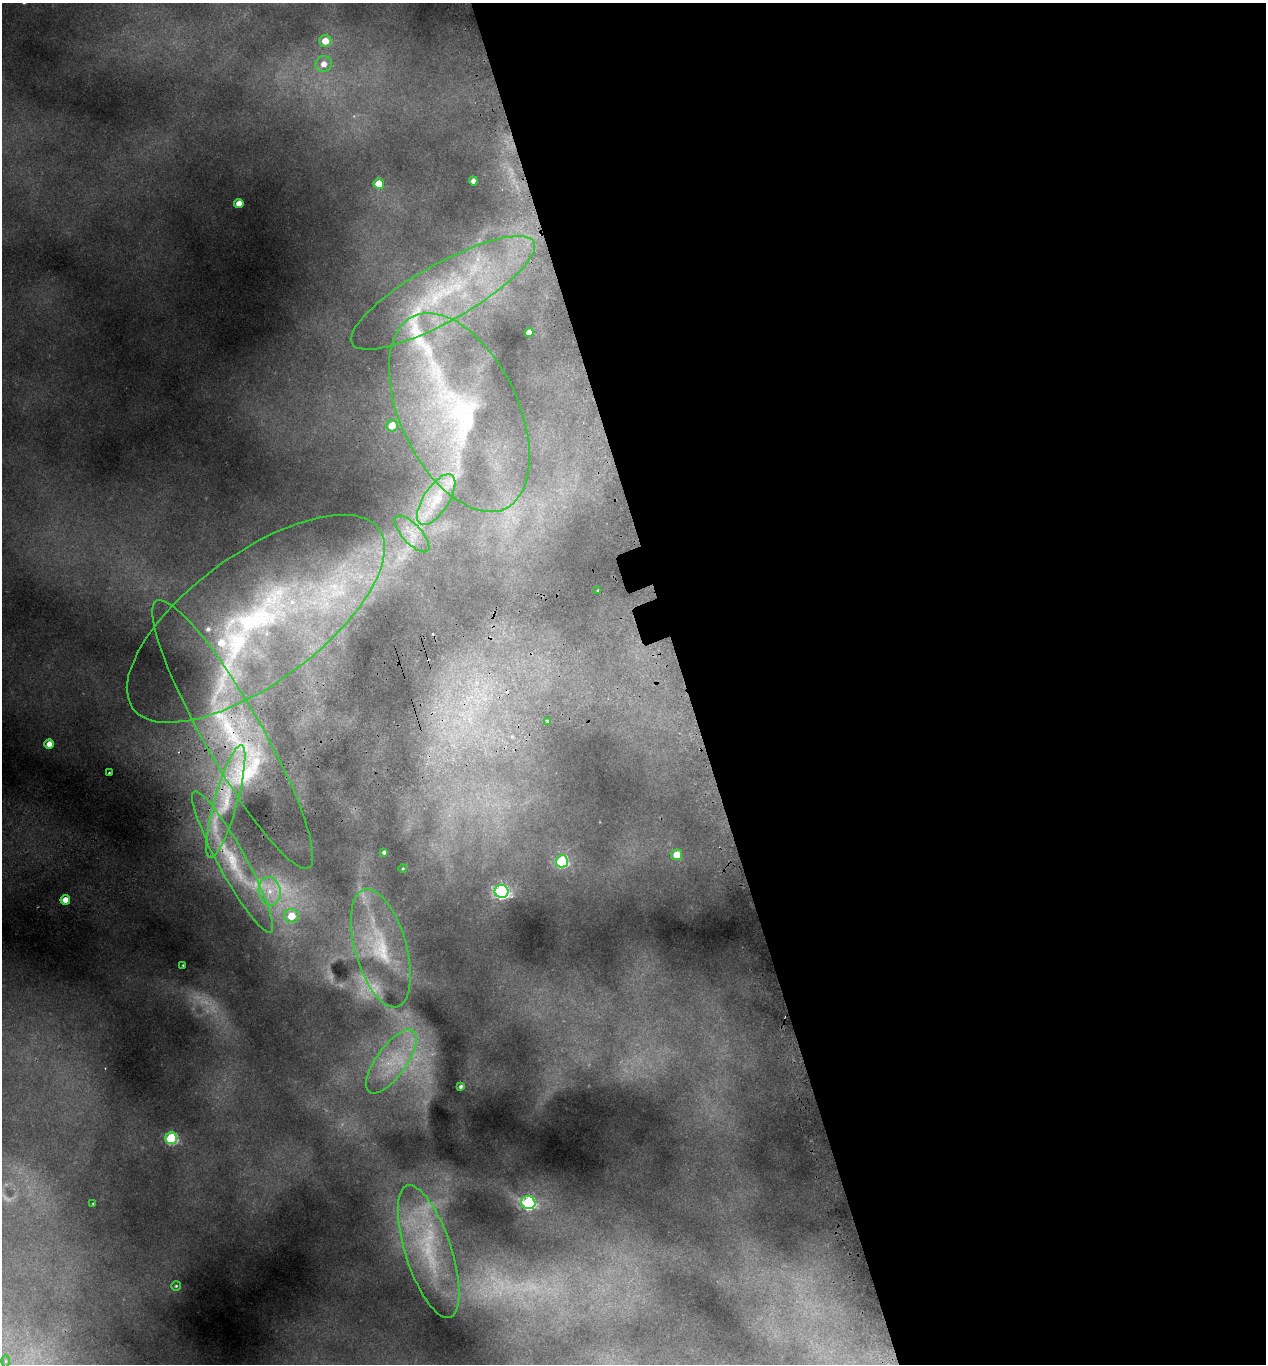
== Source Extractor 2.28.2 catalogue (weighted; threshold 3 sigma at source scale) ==
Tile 8 of 4 x 4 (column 4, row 2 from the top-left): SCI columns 3922-5185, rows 2787-4148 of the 5365 x 5569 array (HDU 1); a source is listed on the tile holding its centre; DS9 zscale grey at full resolution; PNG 1268 x 1366 px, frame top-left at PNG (2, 3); each listed source drawn as its Kron ellipse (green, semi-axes under 4 px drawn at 4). Shown black and unused: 46% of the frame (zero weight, under 2 of 3 exposures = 4% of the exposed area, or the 3 px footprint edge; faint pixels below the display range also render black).
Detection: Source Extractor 2.28.2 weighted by HDU 2 'WHT'; one run over the whole footprint, this tile lists its part. Background 0.191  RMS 0.0093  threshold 0.0417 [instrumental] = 3 sigma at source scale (4.5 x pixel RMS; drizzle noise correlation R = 1.50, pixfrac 1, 0.0396/0.0396 arcsec/px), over >= 5 px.
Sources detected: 53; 7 too faint to see at this stretch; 3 cosmic-ray / hot-pixel residue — neither listed nor drawn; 6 inside a brighter listed object's ellipse — not listed separately; the other 37 listed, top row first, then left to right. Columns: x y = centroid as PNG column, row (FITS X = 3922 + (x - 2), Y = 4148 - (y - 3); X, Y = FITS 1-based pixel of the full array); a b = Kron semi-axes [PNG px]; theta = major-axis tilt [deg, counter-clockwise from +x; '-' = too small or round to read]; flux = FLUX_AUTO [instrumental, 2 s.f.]
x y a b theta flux
325 41 6 6 - 12
324 64 8 8 - 7.3
473 181 4 4 - 4.3
379 184 5 5 - 17
239 203 4 4 - 7.5
443 293 104 28 29 140
529 332 4 4 - 6.2
459 412 107 59 -64 230
392 426 5 5 - 16
436 500 29 12 57 24
412 534 23 9 -47 14
598 590 3 2 - 1.4
256 619 152 65 36 400
547 721 3 2 - 0.76
233 734 154 29 -60 160
49 744 5 4 - 7.3
109 773 3 2 - 0.71
226 802 59 11 74 46
384 852 3 3 - 1.8
677 855 5 5 - 12
562 861 6 6 - 77
233 862 80 14 -61 56
403 868 4 3 - 0.79
270 891 14 11 -80 14
501 891 7 6 - 190
65 900 5 4 - 9.1
291 916 7 7 - 17
381 948 61 26 -74 70
183 965 3 2 - 0.58
391 1061 38 15 54 39
461 1087 4 3 - 1.7
171 1138 6 6 - 81
528 1203 7 6 - 130
93 1204 3 2 - 0.68
429 1252 69 23 -72 85
176 1286 5 4 - 1.1
5 1361 6 4 90 1.3
Overlapping masked pixels (flux is a lower limit): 4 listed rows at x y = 256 619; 233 734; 226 802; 233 862